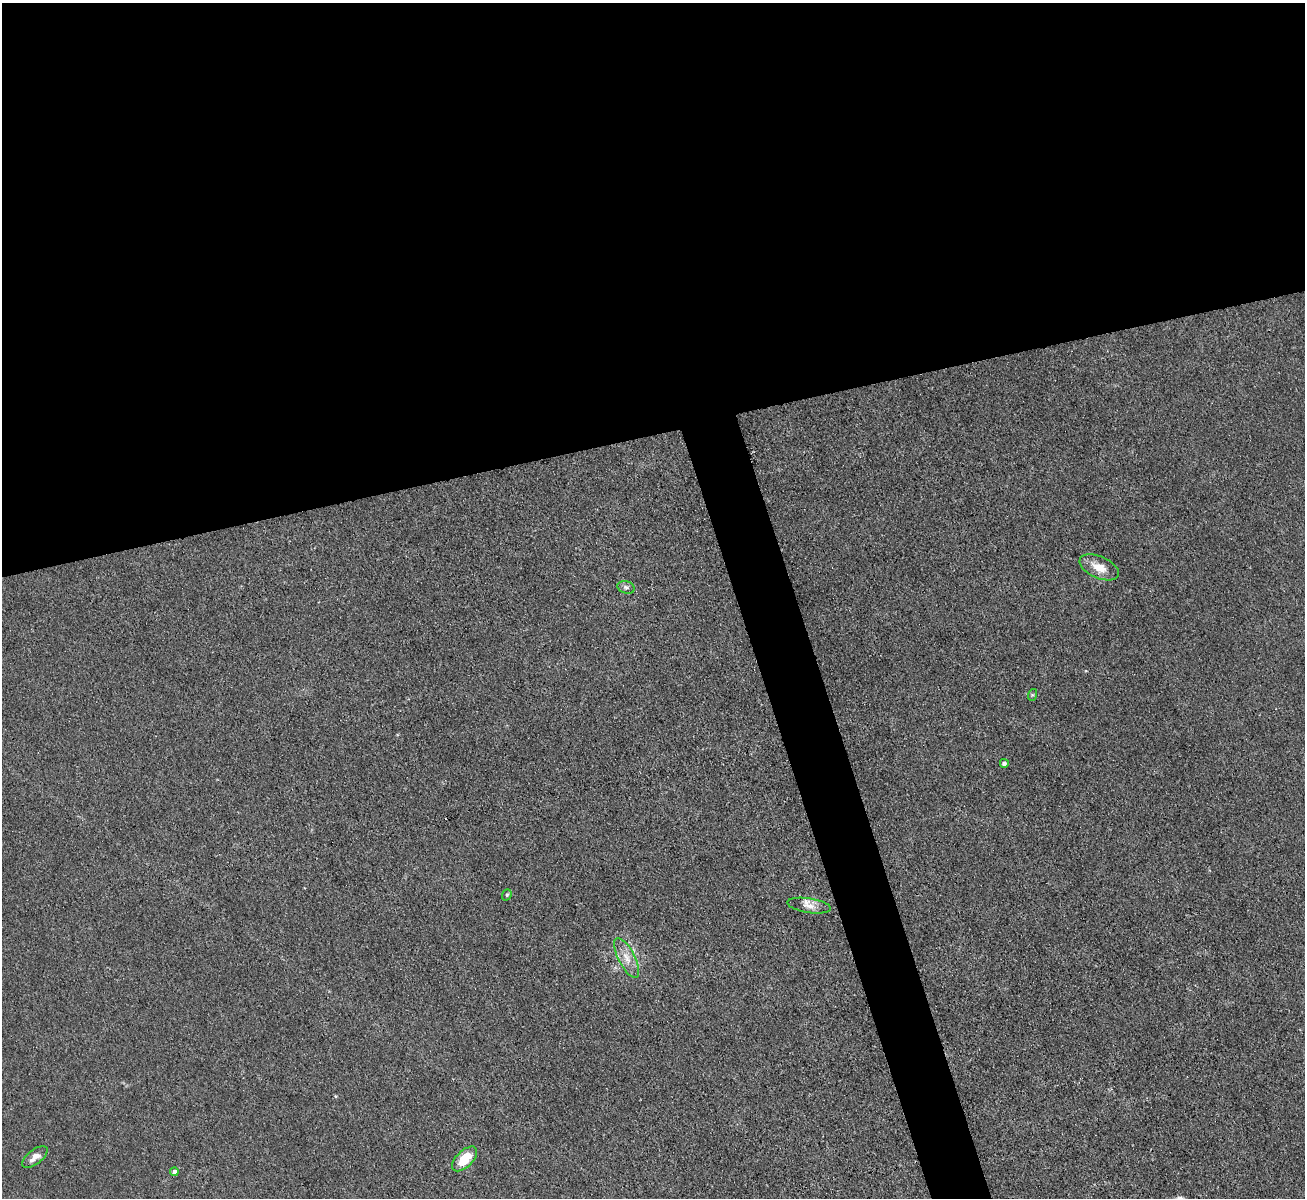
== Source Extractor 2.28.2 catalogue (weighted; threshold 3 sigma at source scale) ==
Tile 2 of 4 x 4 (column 2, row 1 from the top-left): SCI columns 1305-2607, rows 3734-4929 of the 5214 x 5196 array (HDU 1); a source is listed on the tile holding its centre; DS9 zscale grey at full resolution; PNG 1307 x 1200 px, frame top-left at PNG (2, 3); each listed source drawn as its Kron ellipse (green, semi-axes under 4 px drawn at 4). Shown black and unused: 39% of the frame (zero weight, under 3 of 4 exposures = <1% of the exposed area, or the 3 px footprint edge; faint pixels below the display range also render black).
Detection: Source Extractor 2.28.2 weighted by HDU 2 'WHT'; one run over the whole footprint, this tile lists its part. Background 0.0411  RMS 0.0057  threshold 0.0255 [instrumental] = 3 sigma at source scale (4.5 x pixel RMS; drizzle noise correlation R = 1.50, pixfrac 1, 0.05/0.05 arcsec/px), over >= 5 px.
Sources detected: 11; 1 inside a brighter listed object's ellipse — not listed separately; the other 10 listed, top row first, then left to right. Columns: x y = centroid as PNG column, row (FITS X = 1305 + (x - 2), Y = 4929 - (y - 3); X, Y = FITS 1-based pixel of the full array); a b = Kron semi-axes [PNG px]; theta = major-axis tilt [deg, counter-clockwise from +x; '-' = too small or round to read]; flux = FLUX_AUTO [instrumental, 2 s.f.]
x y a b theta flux
1099 567 21 11 -24 8.4
626 587 9 6 -17 1.6
1032 695 6 4 71 0.69
1004 763 4 4 - 2.1
507 895 6 4 69 0.88
809 906 22 7 -9 4.4
627 958 22 8 -62 6.7
35 1157 15 7 37 4.2
465 1159 15 8 44 13
174 1172 4 4 - 2